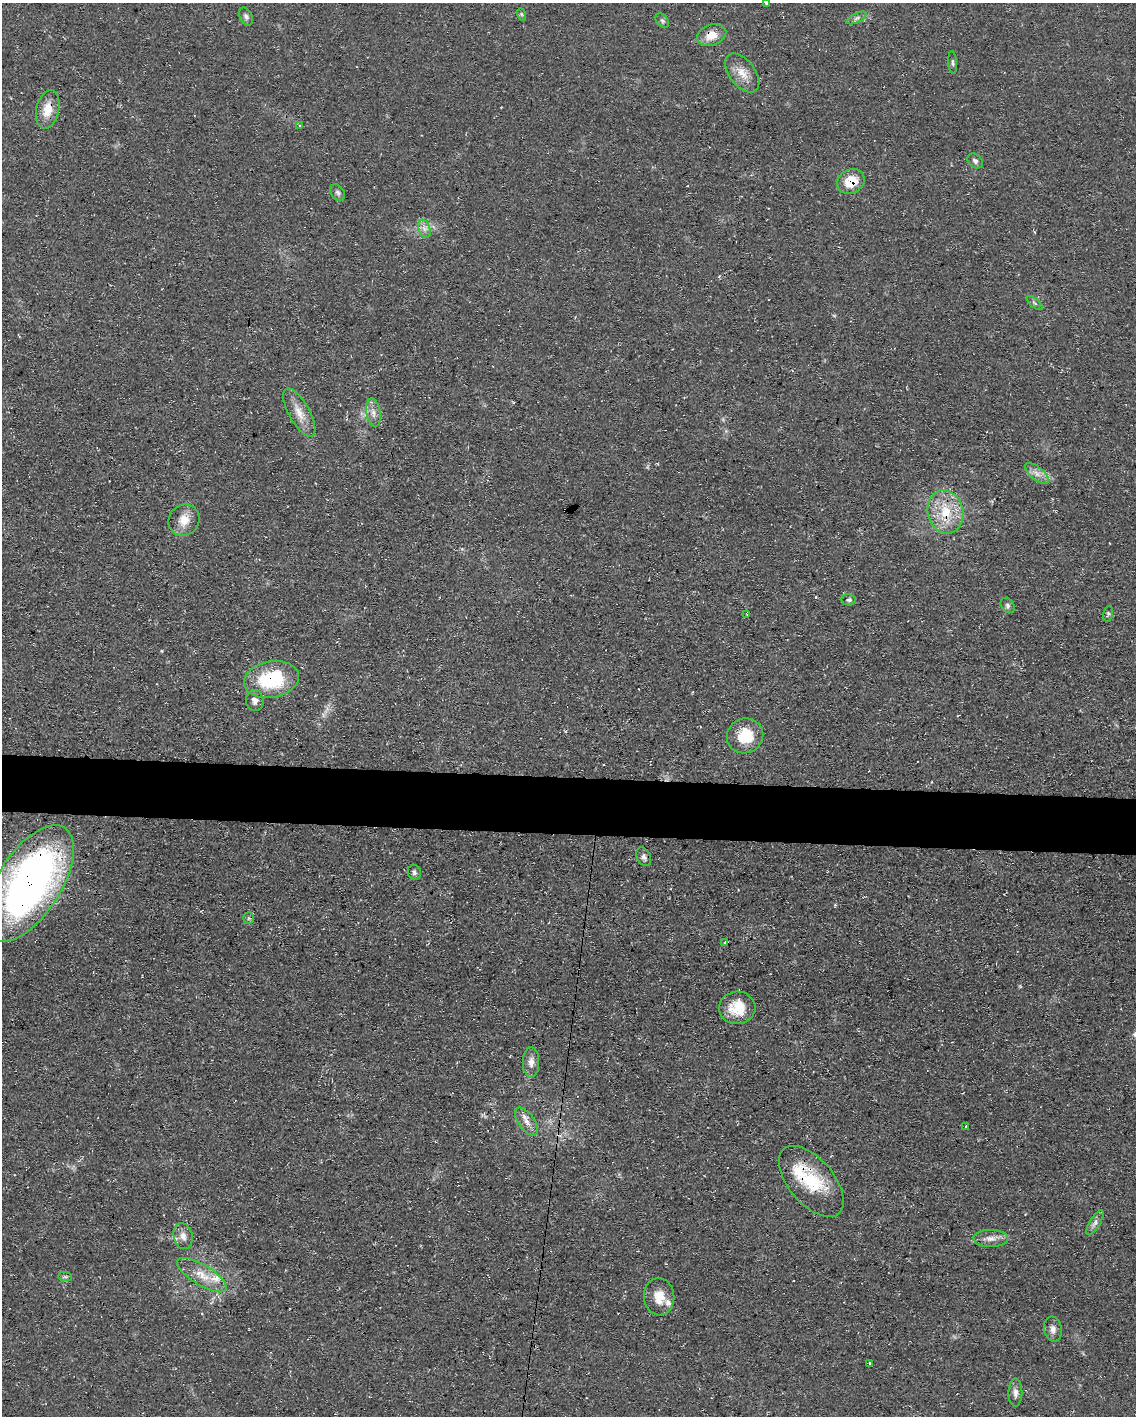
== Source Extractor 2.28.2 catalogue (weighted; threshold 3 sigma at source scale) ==
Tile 7 of 4 x 3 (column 3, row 2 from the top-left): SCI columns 2269-3402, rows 1627-3040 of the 4538 x 4557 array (HDU 1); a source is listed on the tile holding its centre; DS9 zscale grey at full resolution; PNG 1138 x 1418 px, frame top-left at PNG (2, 3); each listed source drawn as its Kron ellipse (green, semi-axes under 4 px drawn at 4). Shown black and unused: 4% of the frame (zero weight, under 3 of 4 exposures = <1% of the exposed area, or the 3 px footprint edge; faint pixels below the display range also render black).
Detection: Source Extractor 2.28.2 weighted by HDU 2 'WHT'; one run over the whole footprint, this tile lists its part. Background 0.0698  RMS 0.0075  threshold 0.0339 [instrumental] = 3 sigma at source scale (4.5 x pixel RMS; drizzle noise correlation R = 1.50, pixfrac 1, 0.05/0.05 arcsec/px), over >= 5 px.
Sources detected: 49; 3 inside a brighter listed object's ellipse — not listed separately; the other 46 listed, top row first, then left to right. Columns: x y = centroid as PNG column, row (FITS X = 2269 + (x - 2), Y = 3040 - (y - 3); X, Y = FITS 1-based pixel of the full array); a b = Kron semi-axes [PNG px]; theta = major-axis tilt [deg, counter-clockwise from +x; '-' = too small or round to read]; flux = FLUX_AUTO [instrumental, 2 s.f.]
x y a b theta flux
766 3 4 3 - 1.8
521 14 6 4 -70 1.1
246 17 9 6 -62 2.5
857 18 11 4 27 2.1
662 21 8 5 -48 1.6
711 35 15 10 18 11
953 63 11 4 -86 1.8
742 73 22 13 -53 11
48 109 20 11 77 13
300 126 4 4 - 1.2
975 161 9 6 -41 2.3
851 181 14 12 29 17
338 193 9 6 -57 2.2
424 229 9 5 -70 3.4
1034 303 10 3 -40 1.3
299 413 27 10 -60 11
373 413 14 7 -80 5.1
1037 473 14 6 -40 5.4
945 512 22 17 -75 24
184 520 16 15 - 11
849 600 7 5 -11 1.7
1008 605 8 6 -53 2
747 614 3 3 - 0.61
1108 614 8 4 76 1.4
271 679 28 18 10 52
255 700 10 9 - 4.3
745 736 18 17 - 22
644 857 10 7 -65 2.7
414 872 8 6 -79 1.9
29 883 66 31 58 360
249 918 6 5 - 1.3
725 942 4 2 - 0.89
737 1008 18 16 5 18
531 1062 15 8 90 5.9
526 1122 16 8 -55 6
966 1126 3 2 - 0.97
811 1181 42 22 -50 42
1095 1223 14 5 59 3.4
183 1236 13 9 -78 5.3
991 1238 17 8 0 6
202 1275 28 10 -31 14
65 1277 7 4 -1 1.4
659 1297 19 15 -84 12
1053 1329 12 9 -81 4.2
870 1363 3 3 - 1.6
1015 1392 14 7 89 4
Overlapping masked pixels (flux is a lower limit): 7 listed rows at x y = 711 35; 48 109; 851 181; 945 512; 271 679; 29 883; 811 1181
Isophote crosses this tile's border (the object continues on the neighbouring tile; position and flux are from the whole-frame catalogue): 2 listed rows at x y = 766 3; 29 883